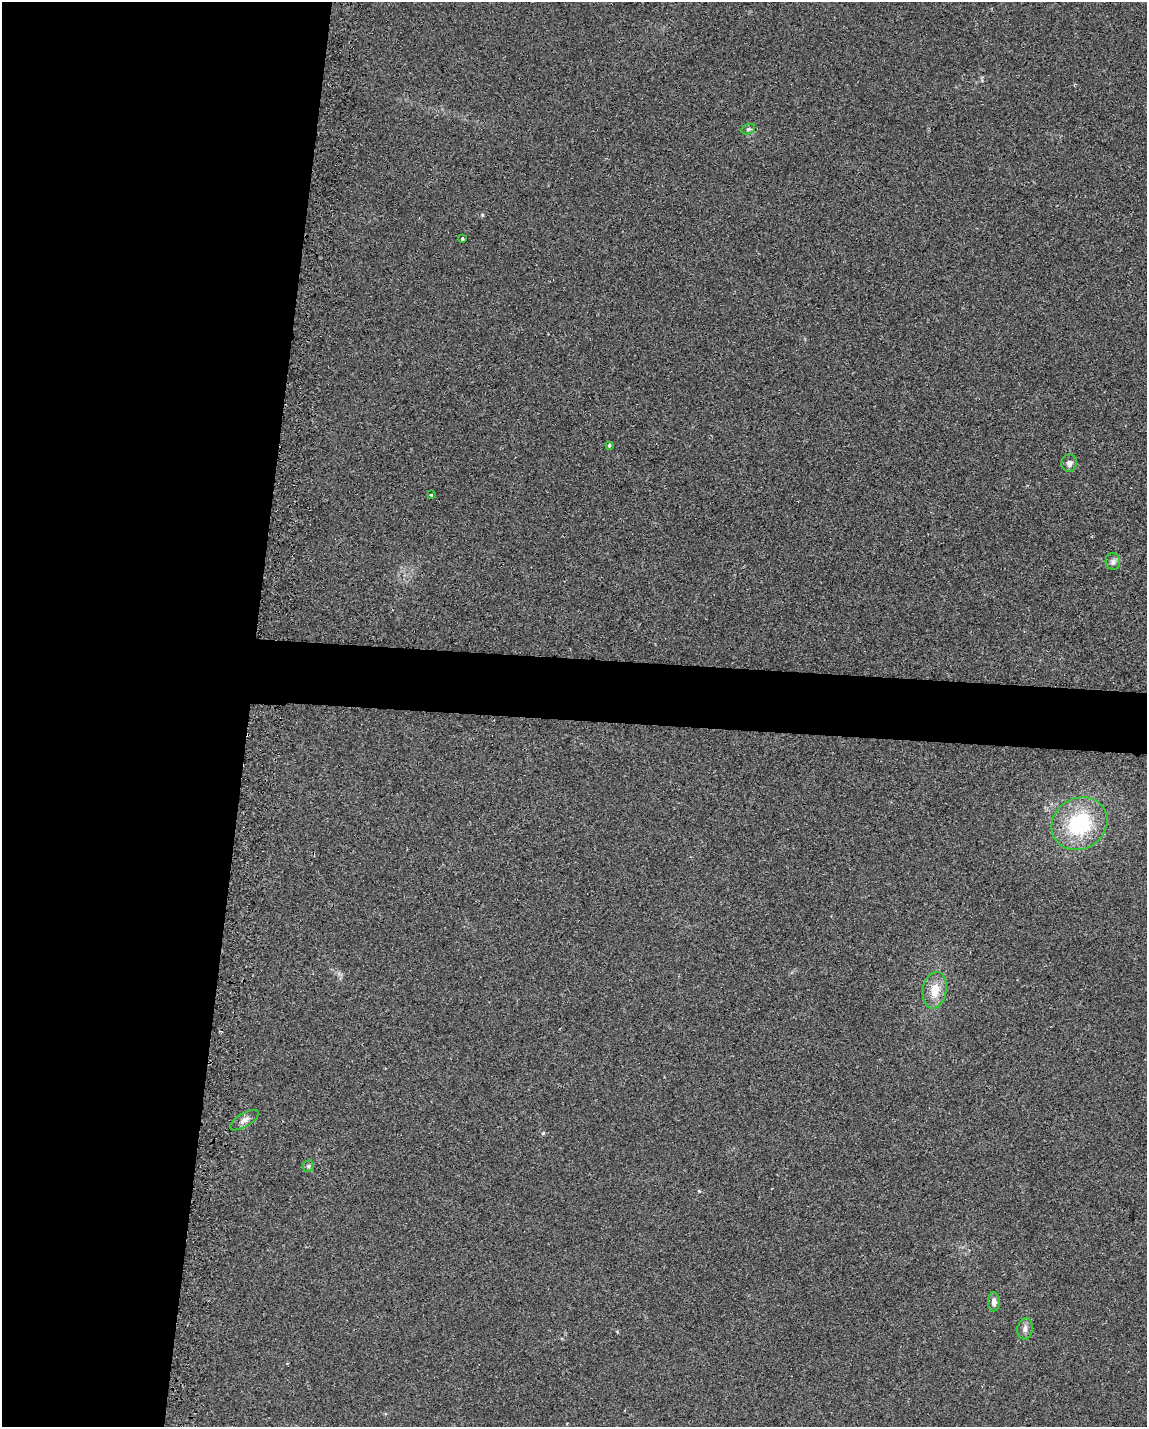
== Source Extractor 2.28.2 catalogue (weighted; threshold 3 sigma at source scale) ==
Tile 5 of 4 x 3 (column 1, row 2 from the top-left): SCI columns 38-1182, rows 1650-3074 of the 4651 x 4613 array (HDU 1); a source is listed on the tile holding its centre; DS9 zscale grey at full resolution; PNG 1149 x 1429 px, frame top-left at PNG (2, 2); each listed source drawn as its Kron ellipse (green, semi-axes under 4 px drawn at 4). Shown black and unused: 25% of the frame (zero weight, under 2 of 3 exposures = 2% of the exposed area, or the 3 px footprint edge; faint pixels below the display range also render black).
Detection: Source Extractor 2.28.2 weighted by HDU 2 'WHT'; one run over the whole footprint, this tile lists its part. Background 0.029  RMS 0.0075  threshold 0.0335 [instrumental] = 3 sigma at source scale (4.5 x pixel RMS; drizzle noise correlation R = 1.50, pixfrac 1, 0.05/0.05 arcsec/px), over >= 5 px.
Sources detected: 12; all 12 listed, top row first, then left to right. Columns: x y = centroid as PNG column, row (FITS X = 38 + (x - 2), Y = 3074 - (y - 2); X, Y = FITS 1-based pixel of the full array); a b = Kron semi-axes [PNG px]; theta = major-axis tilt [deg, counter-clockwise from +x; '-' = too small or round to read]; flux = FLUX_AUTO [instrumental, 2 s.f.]
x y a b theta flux
748 129 7 5 21 1.6
462 239 4 3 - 4.3
609 445 4 3 - 1.2
1069 463 9 7 85 3
432 495 3 3 - 2.3
1113 561 8 7 - 2.5
1079 824 29 25 34 57
935 990 18 12 80 14
244 1120 16 6 31 4.4
308 1166 6 5 - 1.3
994 1302 9 6 -89 3.9
1025 1329 11 7 76 3.4